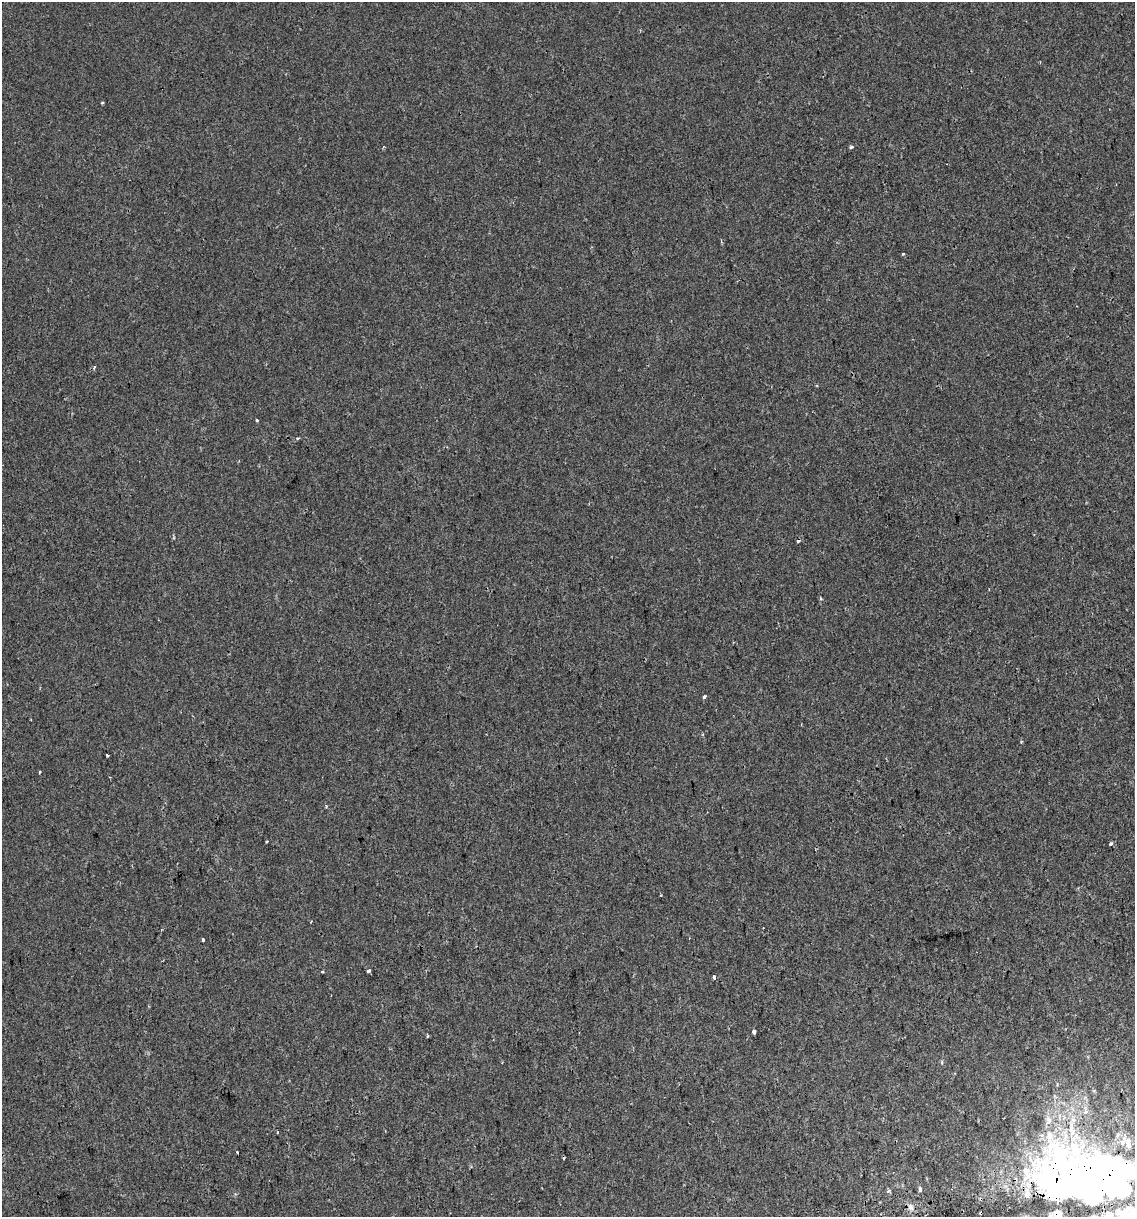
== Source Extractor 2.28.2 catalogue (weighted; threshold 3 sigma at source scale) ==
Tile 6 of 4 x 4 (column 2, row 2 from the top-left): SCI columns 1213-2345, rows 2476-3690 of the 4646 x 4948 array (HDU 1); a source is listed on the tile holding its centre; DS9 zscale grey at full resolution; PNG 1137 x 1219 px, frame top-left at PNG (2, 2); no overlay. Shown black and unused: <1% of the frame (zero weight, under 2 of 3 exposures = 2% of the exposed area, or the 3 px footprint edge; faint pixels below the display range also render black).
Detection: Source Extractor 2.28.2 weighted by HDU 2 'WHT'; one run over the whole footprint, this tile lists its part. Background 6.02e-04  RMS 0.0036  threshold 0.0162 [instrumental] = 3 sigma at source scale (4.5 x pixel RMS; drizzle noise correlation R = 1.50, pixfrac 1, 0.0396/0.0396 arcsec/px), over >= 5 px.
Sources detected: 33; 4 inside a brighter object's white glare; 2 cosmic-ray / hot-pixel residue — not listed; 3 inside a brighter listed object's ellipse — not listed separately; the other 24 listed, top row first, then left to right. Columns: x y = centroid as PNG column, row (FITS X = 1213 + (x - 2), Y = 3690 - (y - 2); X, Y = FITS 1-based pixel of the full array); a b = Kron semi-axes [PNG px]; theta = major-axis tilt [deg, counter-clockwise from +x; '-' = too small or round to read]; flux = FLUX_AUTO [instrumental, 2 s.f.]
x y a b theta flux
102 103 3 3 - 0.44
851 147 4 4 - 0.71
903 254 3 3 - 0.71
94 367 4 3 - 0.81
257 420 3 3 - 1.1
297 438 3 3 - 0.5
704 697 4 3 - 2.4
107 755 3 3 - 1.8
39 772 3 3 - 1.3
1110 844 4 4 - 0.64
661 895 3 2 - 0.35
311 921 3 2 - 0.3
203 940 4 3 - 0.71
368 971 4 3 - 1.3
322 972 4 3 - 1.1
714 977 4 3 - 1.4
754 1032 4 3 - 3.2
942 1062 5 3 - 0.42
1086 1112 6 5 - 0.97
237 1152 3 3 - 1.1
1097 1171 114 53 15 170
920 1189 7 4 88 0.64
888 1191 4 3 - 0.99
910 1207 8 6 -67 1.5
Overlapping masked pixels (flux is a lower limit): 1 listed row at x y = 1097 1171